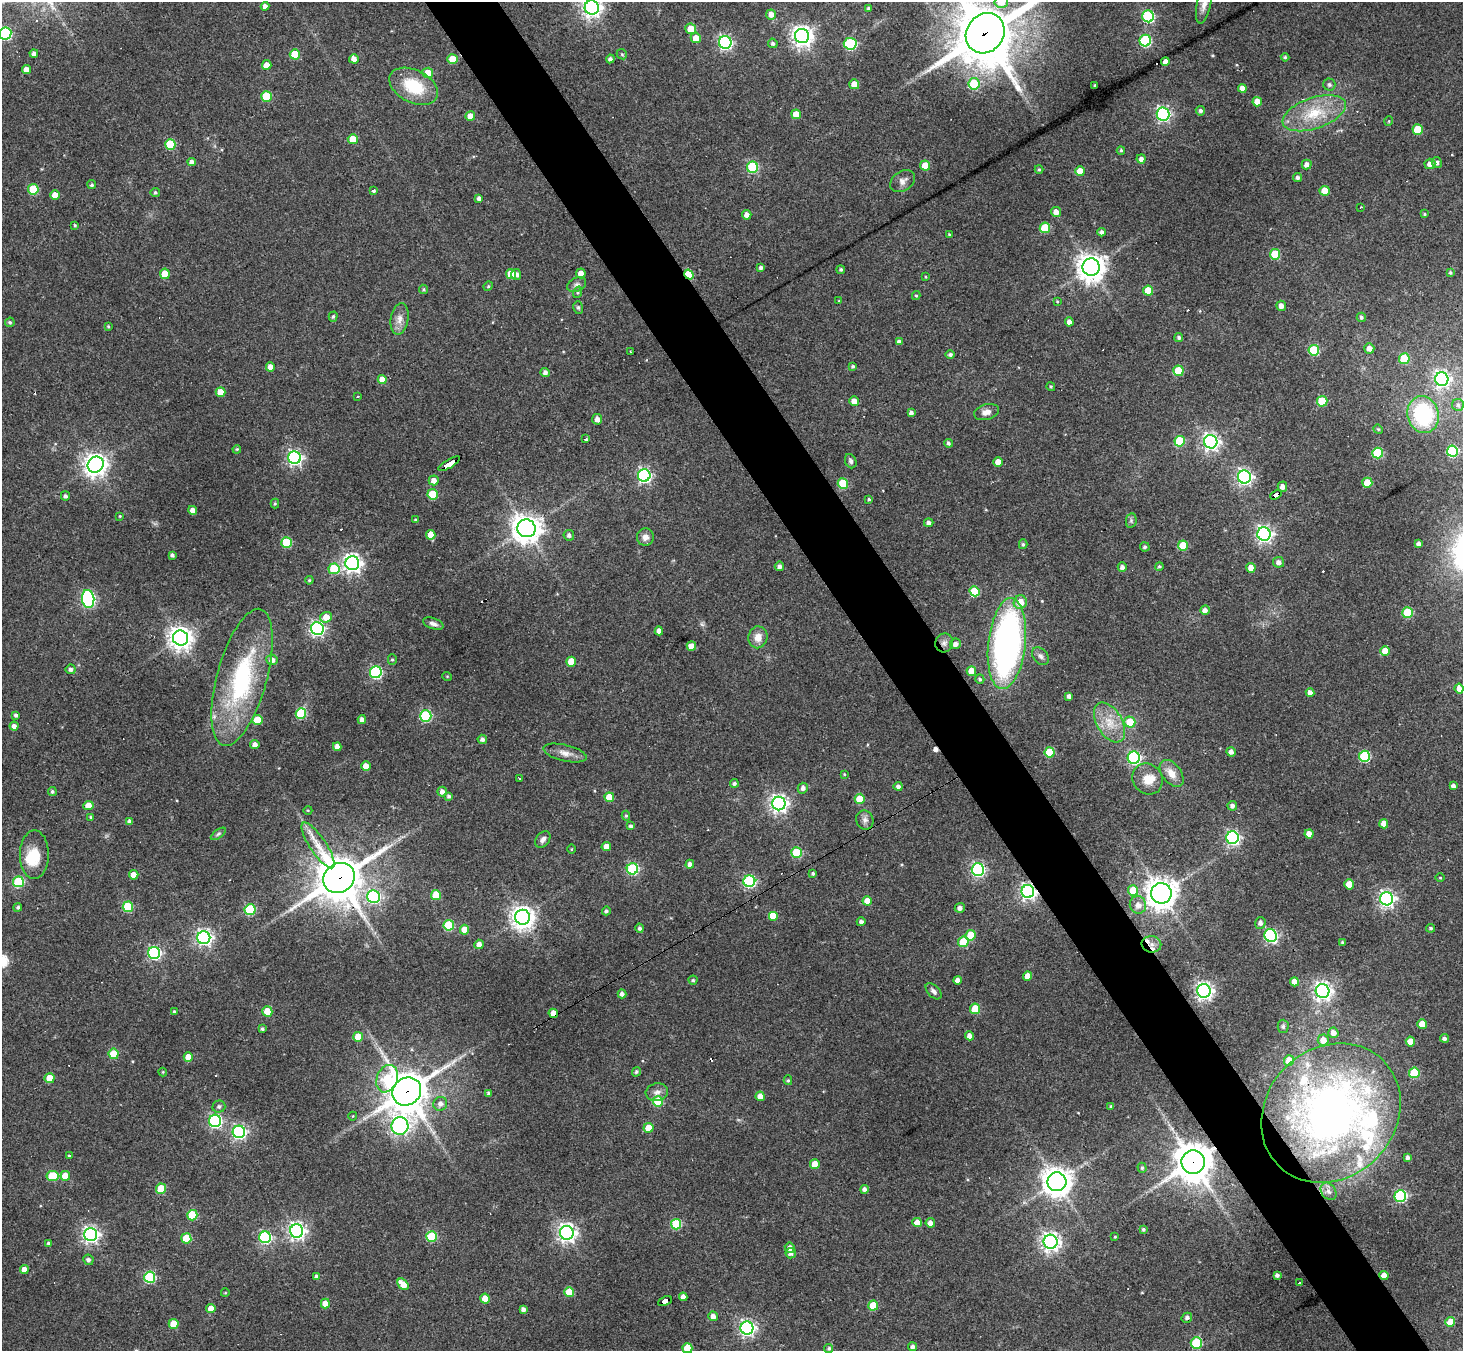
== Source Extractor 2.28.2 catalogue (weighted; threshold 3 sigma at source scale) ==
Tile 6 of 4 x 4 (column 2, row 2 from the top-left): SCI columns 1463-2923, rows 2988-4336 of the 5846 x 5838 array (HDU 1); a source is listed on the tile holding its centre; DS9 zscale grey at full resolution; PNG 1465 x 1353 px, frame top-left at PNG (2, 2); each listed source drawn as its Kron ellipse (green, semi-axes under 4 px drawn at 4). Shown black and unused: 5% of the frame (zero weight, under 3 of 4 exposures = <1% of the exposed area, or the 3 px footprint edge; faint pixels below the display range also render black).
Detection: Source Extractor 2.28.2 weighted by HDU 2 'WHT'; one run over the whole footprint, this tile lists its part. Background 0.0765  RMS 0.0058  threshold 0.026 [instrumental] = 3 sigma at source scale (4.5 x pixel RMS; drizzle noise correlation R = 1.50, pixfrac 1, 0.05/0.05 arcsec/px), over >= 5 px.
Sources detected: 407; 1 inside a brighter object's white glare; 15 cosmic-ray / hot-pixel residue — neither listed nor drawn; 7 inside a brighter listed object's ellipse — not listed separately; the other 384 listed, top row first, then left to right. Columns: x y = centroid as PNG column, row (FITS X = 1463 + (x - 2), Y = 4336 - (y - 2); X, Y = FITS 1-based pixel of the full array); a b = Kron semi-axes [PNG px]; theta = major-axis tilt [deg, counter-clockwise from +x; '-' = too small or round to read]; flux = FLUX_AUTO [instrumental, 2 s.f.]
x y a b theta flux
1001 2 7 6 - 12
1204 4 19 7 78 4
265 6 4 4 - 2.3
592 8 7 7 - 330
868 8 4 3 - 0.86
771 14 5 5 - 4.4
1148 16 6 6 - 65
691 29 5 5 - 7.7
5 33 6 6 - 84
985 33 21 18 53 3900
802 36 7 7 - 360
696 38 5 5 - 6
1145 41 6 6 - 60
725 42 6 6 - 130
773 43 5 4 - 1.4
850 44 6 6 - 60
34 54 4 4 - 1.8
295 54 5 5 - 18
622 54 5 4 - 0.84
1285 57 4 4 - 0.83
354 59 5 4 - 3.5
452 59 5 5 - 11
610 59 4 4 - 1.6
1165 61 4 4 - 3.5
267 65 5 4 - 5.1
26 70 4 4 - 4.7
428 73 5 5 - 8.7
854 84 5 5 - 8.2
974 84 6 5 - 33
1329 84 6 6 - 1.4
414 86 26 16 -27 25
1095 86 3 3 - 0.73
1242 88 4 4 - 3.9
266 96 5 5 - 22
1257 102 5 4 - 6.8
1200 111 5 4 - 1.6
1314 113 33 15 19 22
796 114 5 5 - 9.4
1163 114 6 6 - 140
470 116 5 4 - 7.1
1389 121 5 3 - 0.46
1418 129 5 5 - 18
353 139 5 5 - 11
170 144 5 5 - 27
1121 150 4 3 - 0.85
1141 159 4 4 - 2.3
192 162 4 4 - 2.8
1437 162 6 5 - 1.5
1307 164 5 5 - 2.6
1430 164 5 5 - 3.8
925 166 5 5 - 9.3
752 167 5 5 - 57
1039 169 4 4 - 0.69
1080 171 5 5 - 9.4
1297 177 4 4 - 1.3
903 181 13 9 35 3.5
92 185 4 4 - 0.91
33 189 5 5 - 22
373 190 3 3 - 3.5
1325 191 5 5 - 11
155 192 4 4 - 1
55 195 5 5 - 6.8
479 198 4 4 - 1.9
1361 207 3 2 - 0.6
1056 212 5 5 - 4
1424 214 4 3 - 0.65
747 215 5 4 - 3.4
75 225 3 3 - 0.61
1045 228 5 5 - 25
1102 232 4 4 - 1.7
949 234 4 3 - 0.58
1275 254 5 5 - 26
1091 267 8 8 - 700
761 268 4 3 - 1.5
841 270 4 4 - 0.91
1450 272 4 4 - 0.85
581 273 5 5 - 4.8
165 274 5 5 - 11
511 274 5 5 - 11
516 274 5 5 - 2
689 275 5 4 - 24
925 277 4 2 - 0.44
577 284 10 6 28 2
488 286 5 4 - 0.76
424 289 5 4 - 0.8
1148 291 5 5 - 15
578 292 6 4 72 0.87
916 296 4 4 - 0.68
839 301 3 3 - 0.44
1057 301 3 3 - 0.89
1281 306 5 5 - 3.5
578 307 6 5 - 1
333 317 5 4 - 0.95
1361 317 5 4 - 1.2
399 319 16 8 80 4.6
10 322 5 4 - 1.1
1069 322 4 4 - 3.4
108 326 4 3 - 0.59
1179 337 4 4 - 1.3
899 342 4 4 - 2.2
1369 348 5 5 - 3.7
1314 350 5 5 - 32
631 351 3 2 - 0.65
950 354 5 4 - 1.4
1404 359 5 5 - 22
853 366 4 3 - 0.9
270 367 4 4 - 4.3
1178 371 5 5 - 18
545 372 4 4 - 2
1442 379 7 6 - 190
382 380 4 4 - 5.9
1051 387 4 3 - 0.66
220 392 5 4 - 6.9
358 396 3 2 - 0.7
854 401 5 4 - 4.1
1322 401 5 5 - 23
1458 405 6 6 - 1.4
987 412 12 7 16 3.7
911 413 4 4 - 1.8
1423 414 18 15 -73 50
597 419 5 5 - 3
1378 429 5 4 - 0.57
586 439 3 3 - 1.6
1180 441 5 5 - 26
1211 442 7 6 - 210
948 443 4 4 - 1.2
237 449 4 3 - 0.6
1452 451 5 5 - 48
1378 453 5 5 - 36
294 458 6 6 - 160
851 461 7 5 -66 1.5
998 462 5 5 - 6.8
449 464 12 3 30 110
96 465 8 7 - 460
644 475 6 6 - 130
1244 477 6 6 - 170
434 480 5 5 - 4
1367 483 5 5 - 14
843 484 5 5 - 23
1282 487 5 5 - 2.8
433 494 5 5 - 22
1276 495 6 4 29 57
65 496 5 4 - 1.7
869 499 4 3 - 0.85
275 503 5 4 - 0.66
193 510 4 4 - 3.5
120 516 3 3 - 0.52
415 520 4 3 - 0.66
1131 521 7 5 80 1.1
929 523 4 4 - 2
526 528 9 9 - 710
1264 534 6 6 - 200
431 535 5 4 - 7.7
569 535 5 5 - 1.8
645 537 8 8 - 3.2
286 542 5 5 - 29
1419 543 4 3 - 1.7
1023 544 5 4 - 0.94
1183 545 5 5 - 18
1145 547 5 4 - 1.2
172 555 3 3 - 1.4
1279 562 5 5 - 2.8
352 563 7 7 - 270
779 566 4 4 - 2.1
1159 566 4 4 - 0.75
1122 567 5 4 - 1.9
1251 568 5 4 - 4.7
334 569 5 5 - 22
309 580 4 3 - 0.69
974 591 5 4 - 25
88 599 9 6 -82 120
1020 602 7 6 - 9
1205 610 5 4 - 2.3
1407 613 5 5 - 28
326 617 5 5 - 8.1
433 624 11 5 -19 2.4
317 628 6 6 - 150
659 631 4 4 - 3.1
758 637 11 9 79 5.7
181 638 7 7 - 500
944 643 9 9 - 2.9
955 644 5 5 - 2.5
1007 644 46 18 84 210
691 646 5 4 - 7.4
1385 651 5 4 - 7.9
1040 656 10 7 -48 2.1
392 659 5 4 - 0.85
272 660 6 5 - 3.3
571 662 5 5 - 10
71 669 5 5 - 1.9
971 671 5 4 - 9.6
376 672 6 6 - 88
447 676 5 3 - 0.48
242 677 71 25 75 72
980 679 5 4 - 1
1459 689 5 4 - 3.7
1310 692 4 4 - 2.9
1069 696 4 4 - 1.9
301 713 5 5 - 33
16 715 4 3 - 1.4
426 716 6 5 - 59
257 720 5 5 - 17
362 720 4 4 - 2.4
1109 722 22 12 -59 12
1130 722 5 5 - 16
14 726 4 4 - 2.9
482 739 4 4 - 1.9
255 745 4 4 - 2.8
337 747 4 4 - 4
1049 752 5 5 - 23
1231 752 5 4 - 2.8
565 753 22 8 -13 4.9
1364 756 5 5 - 43
1134 758 6 6 - 97
366 766 5 4 - 7.2
1172 773 15 9 -53 6.7
844 774 4 3 - 0.56
519 778 3 2 - 0.69
1148 779 16 14 -49 8.5
734 783 4 4 - 1.3
898 786 4 4 - 2.1
1453 786 4 4 - 2.2
803 788 5 5 - 2.4
52 791 4 4 - 0.99
442 791 5 4 - 2.6
449 796 4 4 - 1.2
609 797 5 4 - 9.8
860 799 5 5 - 19
779 803 7 6 - 250
88 806 5 4 - 6.8
1232 806 5 5 - 1.9
308 810 4 3 - 0.49
626 816 5 4 - 0.9
91 817 4 4 - 0.61
865 820 9 8 - 2.5
130 822 4 4 - 2.2
1384 824 4 4 - 5.4
631 826 4 4 - 1.3
218 834 9 4 35 1.2
1309 834 4 4 - 6
1232 838 6 6 - 130
543 839 9 6 50 2.4
318 845 27 8 -56 10
606 847 4 4 - 5.1
571 849 5 3 - 0.53
796 853 5 5 - 26
34 855 24 14 89 15
690 864 4 4 - 2.2
632 869 5 5 - 66
978 870 6 6 - 120
813 873 4 3 - 1
134 875 5 4 - 4.9
339 878 16 14 34 2000
1440 878 5 3 - 0.52
749 881 6 6 - 80
18 882 5 5 - 39
1349 884 5 4 - 9.2
1133 890 5 5 - 16
1028 891 6 6 - 190
1161 893 10 10 - 750
436 895 5 5 - 16
373 897 6 6 - 83
1387 899 6 6 - 200
867 901 4 4 - 6.6
1138 905 9 8 - 3.9
18 907 4 4 - 1
128 907 5 5 - 33
960 908 5 4 - 2.5
250 910 5 5 - 44
606 911 4 4 - 1.3
773 916 5 5 - 13
523 917 7 7 - 480
861 922 4 4 - 1.7
1260 923 6 5 - 2.2
449 925 5 5 - 34
640 928 4 4 - 1.4
1431 928 4 4 - 1
464 930 5 4 - 8.4
971 935 5 5 - 17
1271 936 7 6 - 100
204 938 6 6 - 190
963 942 5 5 - 23
1342 942 4 3 - 0.77
479 944 5 4 - 3.8
1151 944 10 8 -8 3.9
154 953 6 6 - 100
1027 976 4 4 - 6.2
693 980 4 4 - 0.79
957 980 4 4 - 2.8
1295 982 4 4 - 5.8
934 991 10 5 -46 1.9
1204 991 7 6 - 230
1322 991 7 7 - 250
622 994 4 4 - 2
975 1009 5 5 - 19
267 1011 5 5 - 13
174 1012 4 4 - 1
553 1013 5 4 - 7.3
1422 1024 5 5 - 9.9
1283 1026 6 5 - 1.1
262 1029 3 3 - 1.1
1333 1033 5 5 - 3.9
969 1036 4 4 - 3.3
358 1037 5 5 - 17
1444 1038 4 4 - 1.6
1323 1040 5 5 - 5.6
1410 1042 5 4 - 6.7
114 1054 5 5 - 19
188 1057 5 4 - 6.5
1289 1061 5 5 - 8.9
163 1072 4 4 - 0.56
636 1072 5 4 - 0.97
1414 1073 5 5 - 28
50 1078 5 5 - 11
387 1079 14 10 68 27
788 1080 5 4 - 0.85
407 1091 15 13 40 1400
657 1092 11 9 12 3.2
489 1094 4 4 - 1.6
760 1096 5 4 - 5.1
658 1101 5 5 - 26
440 1104 7 6 - 2.6
219 1106 6 6 - 1.4
1111 1106 3 3 - 0.96
1331 1113 74 64 45 310
353 1116 4 3 - 0.4
215 1121 6 6 - 100
400 1126 9 8 - 190
649 1128 5 5 - 9.2
239 1132 6 6 - 130
69 1156 4 3 - 0.68
1408 1158 4 3 - 1.6
1193 1162 12 11 - 1400
815 1164 5 4 - 8.1
1142 1168 5 4 - 0.96
53 1176 6 5 - 24
65 1176 5 5 - 10
1057 1182 9 9 - 680
161 1189 5 5 - 21
864 1189 4 4 - 1.9
1328 1191 9 7 -55 2.8
1400 1196 6 6 - 78
192 1215 5 5 - 28
917 1222 4 4 - 6.6
930 1223 4 4 - 3.6
676 1224 5 5 - 31
1143 1229 4 4 - 1
297 1231 7 6 - 220
567 1233 7 6 - 280
91 1235 6 6 - 200
431 1236 5 5 - 34
265 1237 6 6 - 85
1115 1237 3 3 - 0.54
186 1238 5 5 - 23
1050 1242 7 7 - 270
48 1243 4 3 - 1.1
790 1248 5 5 - 3.1
791 1253 5 5 - 2
88 1260 5 5 - 1.6
24 1269 4 4 - 4.5
1277 1275 4 4 - 1.6
1384 1276 4 4 - 5.4
150 1277 5 5 - 58
316 1277 4 4 - 1.7
1299 1283 3 2 - 0.53
403 1284 6 4 -47 8.6
569 1292 5 5 - 15
225 1293 4 3 - 0.42
683 1297 4 4 - 2.9
485 1298 5 4 - 8.8
665 1301 7 4 26 71
325 1304 5 4 - 8.1
873 1305 5 5 - 14
211 1308 4 4 - 6.5
523 1309 4 4 - 2.1
713 1316 5 4 - 3.1
1187 1318 5 5 - 1.8
1450 1322 5 5 - 6.8
174 1324 5 5 - 11
747 1328 6 6 - 180
1196 1343 6 5 - 25
913 1347 4 4 - 1.9
687 1348 5 5 - 18
829 1348 5 4 - 0.99
Overlapping masked pixels (flux is a lower limit): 14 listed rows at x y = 985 33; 689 275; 449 464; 1276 495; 944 643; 339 878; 1028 891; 1151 944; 553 1013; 407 1091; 1331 1113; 1193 1162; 1384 1276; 665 1301
Isophote crosses this tile's border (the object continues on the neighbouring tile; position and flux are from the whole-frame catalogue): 6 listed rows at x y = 1001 2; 1204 4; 592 8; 5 33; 985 33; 687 1348